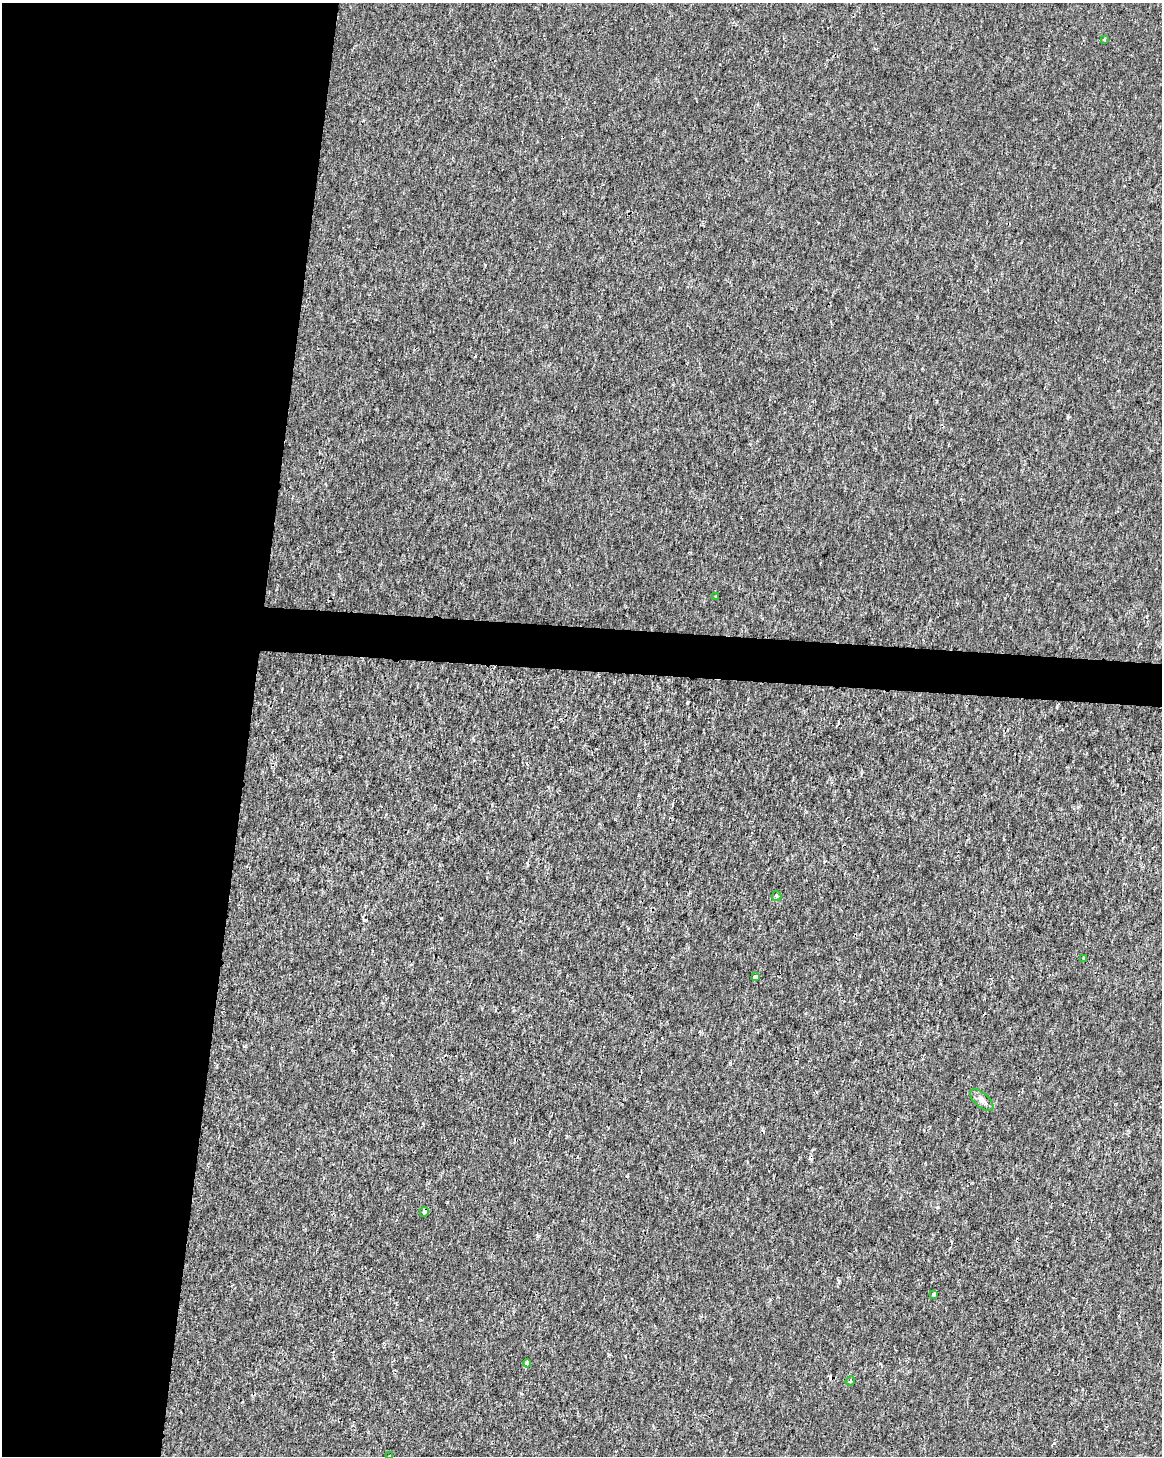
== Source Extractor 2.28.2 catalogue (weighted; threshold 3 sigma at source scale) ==
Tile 5 of 4 x 3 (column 1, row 2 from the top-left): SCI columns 7-1166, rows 1738-3191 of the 4645 x 4872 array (HDU 1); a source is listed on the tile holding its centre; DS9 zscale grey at full resolution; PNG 1164 x 1458 px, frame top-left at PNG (2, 3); each listed source drawn as its Kron ellipse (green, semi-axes under 4 px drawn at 4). Shown black and unused: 24% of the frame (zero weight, under 2 of 3 exposures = <1% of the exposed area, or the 3 px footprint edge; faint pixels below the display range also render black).
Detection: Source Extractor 2.28.2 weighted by HDU 2 'WHT'; one run over the whole footprint, this tile lists its part. Background 1.15e-04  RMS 0.002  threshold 0.00912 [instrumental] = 3 sigma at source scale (4.5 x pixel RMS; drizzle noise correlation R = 1.50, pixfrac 1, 0.0396/0.0396 arcsec/px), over >= 5 px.
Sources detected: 14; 3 cosmic-ray / hot-pixel residue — neither listed nor drawn; the other 11 listed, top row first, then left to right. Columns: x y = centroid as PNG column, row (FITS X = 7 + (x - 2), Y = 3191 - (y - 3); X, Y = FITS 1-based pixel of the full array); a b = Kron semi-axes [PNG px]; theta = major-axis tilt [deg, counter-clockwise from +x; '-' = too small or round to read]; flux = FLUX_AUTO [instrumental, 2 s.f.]
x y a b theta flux
1104 39 3 3 - 0.22
716 596 3 3 - 0.36
777 896 5 4 - 0.29
1083 958 4 3 - 0.18
755 977 4 3 - 2.3
982 1100 14 7 -43 1.2
424 1212 5 3 - 0.78
934 1294 4 3 - 1.6
527 1363 4 4 - 0.36
850 1381 5 4 - 0.22
389 1456 4 3 - 0.39
Isophote crosses this tile's border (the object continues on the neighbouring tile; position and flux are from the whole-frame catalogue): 1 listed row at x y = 389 1456